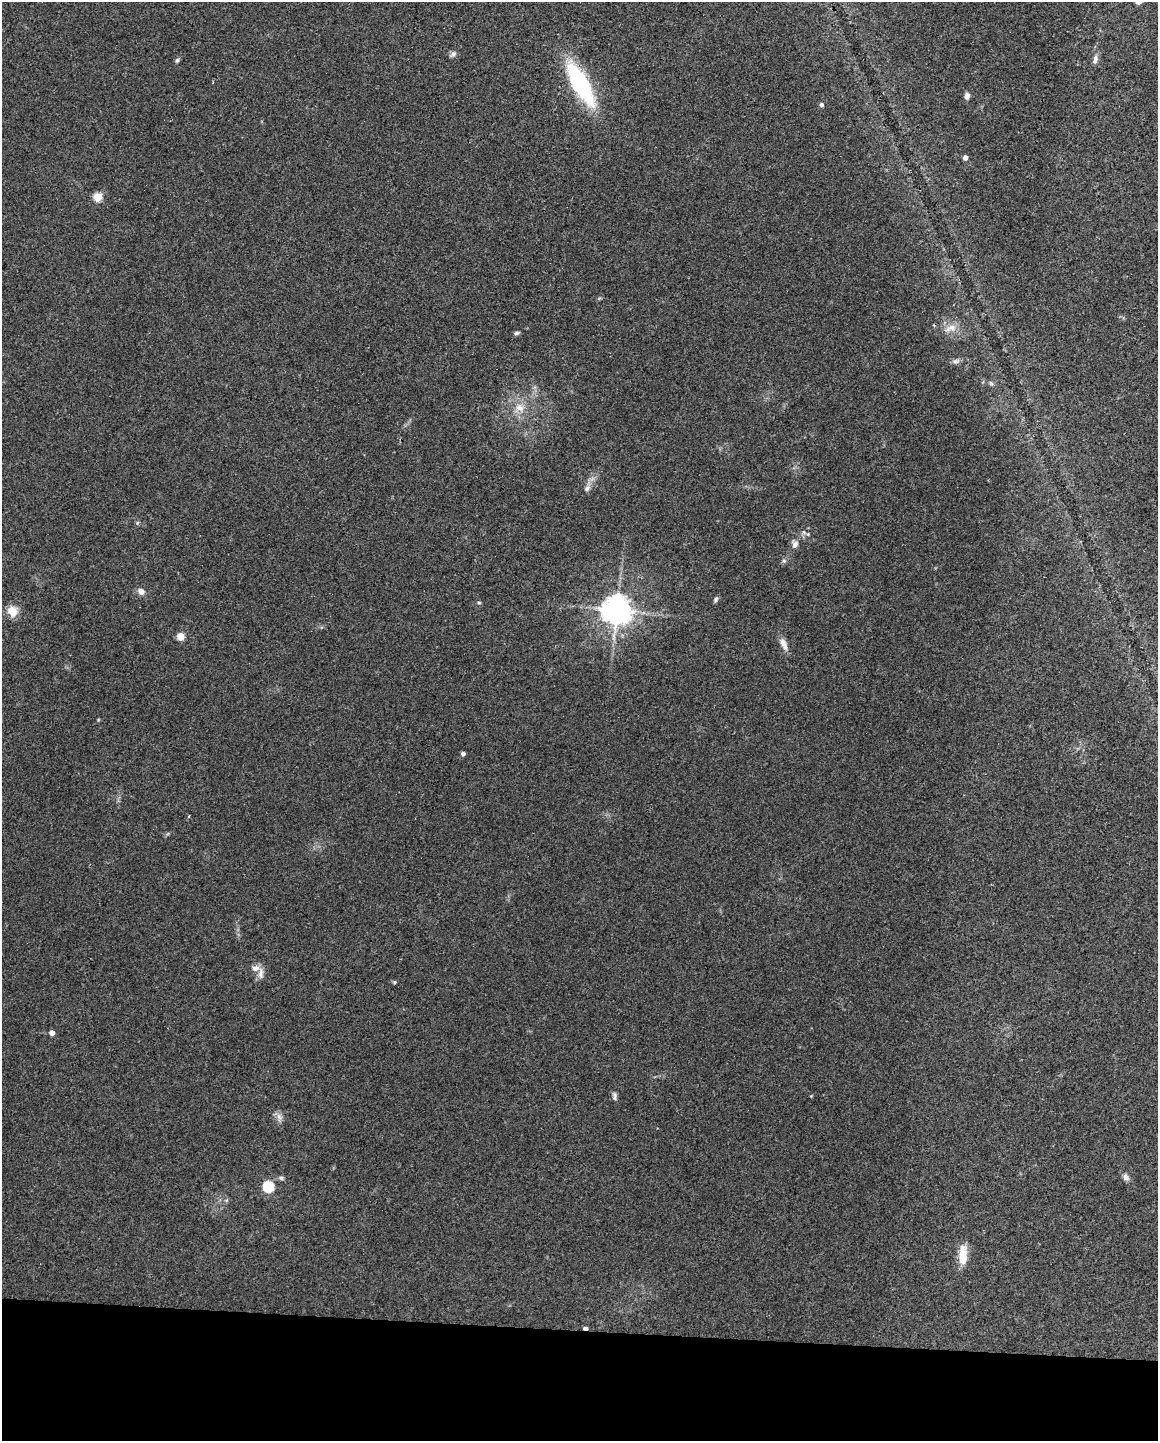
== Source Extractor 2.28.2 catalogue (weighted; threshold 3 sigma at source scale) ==
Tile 10 of 4 x 3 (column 2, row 3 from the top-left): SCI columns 1159-2314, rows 222-1660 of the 4625 x 4647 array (HDU 1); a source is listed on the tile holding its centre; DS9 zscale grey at full resolution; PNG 1160 x 1443 px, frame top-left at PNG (2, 2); no overlay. Shown black and unused: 8% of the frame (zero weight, under 3 of 4 exposures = <1% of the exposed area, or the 3 px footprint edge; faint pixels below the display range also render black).
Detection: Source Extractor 2.28.2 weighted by HDU 2 'WHT'; one run over the whole footprint, this tile lists its part. Background 0.0823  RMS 0.0066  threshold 0.0296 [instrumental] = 3 sigma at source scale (4.5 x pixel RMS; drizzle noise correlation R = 1.50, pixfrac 1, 0.05/0.05 arcsec/px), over >= 5 px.
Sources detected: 37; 1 inside a brighter listed object's ellipse — not listed separately; the other 36 listed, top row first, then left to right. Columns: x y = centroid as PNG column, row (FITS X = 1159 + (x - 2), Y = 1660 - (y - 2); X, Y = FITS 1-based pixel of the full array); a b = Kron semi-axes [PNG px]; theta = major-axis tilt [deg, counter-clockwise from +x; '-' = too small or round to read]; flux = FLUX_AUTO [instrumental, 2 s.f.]
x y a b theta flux
453 54 9 6 36 1.9
1095 59 13 6 80 3
177 60 6 5 - 1.2
580 83 40 14 -61 83
967 96 8 6 83 2.6
821 105 5 4 - 1.8
965 158 4 4 - 3.5
98 197 5 5 - 24
951 328 19 8 18 5.9
516 333 6 5 - 1.3
955 361 8 5 -7 1.8
991 383 7 5 -30 1.2
520 408 14 11 -36 7.5
587 488 10 6 53 2.5
137 523 6 4 72 0.84
795 544 9 7 79 3.1
784 561 6 5 - 1.3
141 591 8 7 - 3.8
716 599 8 5 71 1.4
479 603 5 3 - 0.68
617 610 8 8 - 1100
12 611 11 10 - 8.9
180 636 5 5 - 16
783 644 18 8 -64 4.6
463 754 4 4 - 2.3
189 816 3 3 - 0.82
261 973 17 7 -89 3.7
394 982 4 4 - 1
52 1033 4 4 - 4.5
614 1096 12 5 89 1.8
279 1117 12 7 -71 3.1
1126 1177 9 6 -50 2.7
281 1178 6 5 - 1.4
268 1187 6 5 - 60
963 1256 23 9 88 12
585 1328 5 3 - 2.7
Overlapping masked pixels (flux is a lower limit): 1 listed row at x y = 585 1328